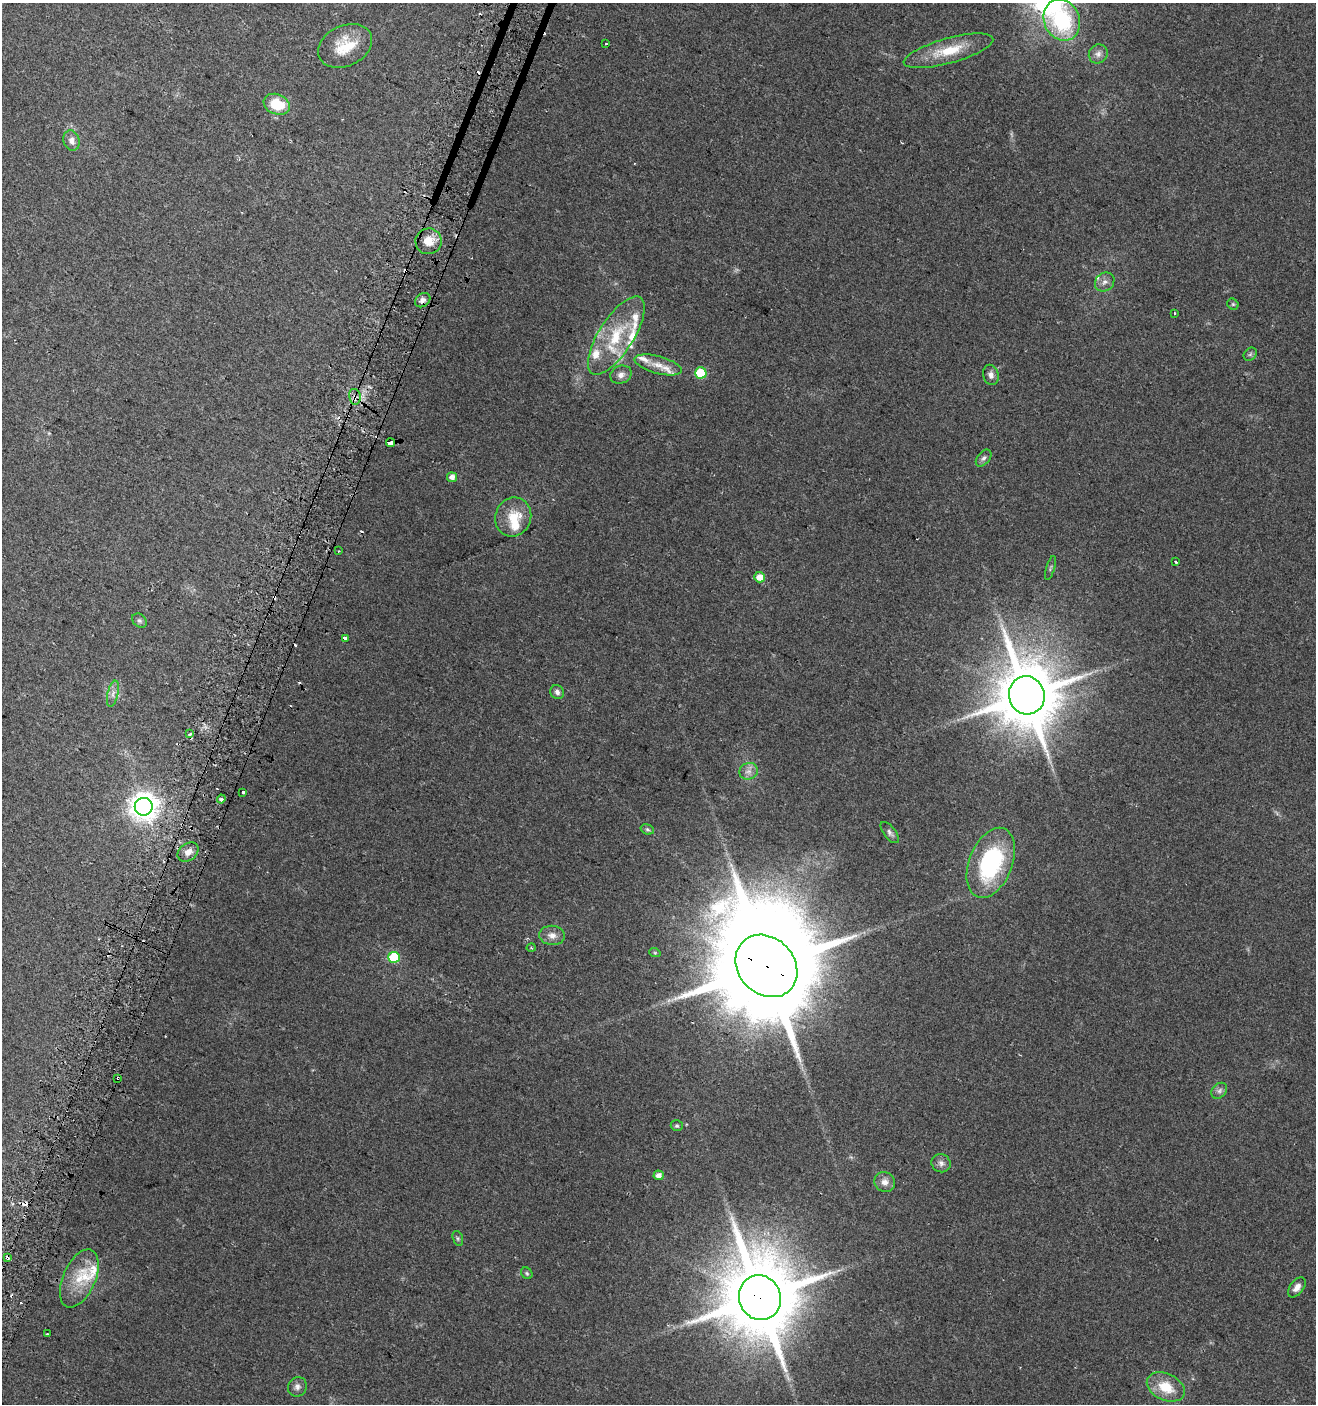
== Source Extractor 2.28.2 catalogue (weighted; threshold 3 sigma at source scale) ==
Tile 7 of 4 x 4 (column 3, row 2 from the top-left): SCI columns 2933-4246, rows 2820-4221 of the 5798 x 5644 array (HDU 1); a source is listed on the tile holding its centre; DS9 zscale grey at full resolution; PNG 1318 x 1406 px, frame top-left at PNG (2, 3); each listed source drawn as its Kron ellipse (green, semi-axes under 4 px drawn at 4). Shown black and unused: <1% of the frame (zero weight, under 2 of 3 exposures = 2% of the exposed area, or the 3 px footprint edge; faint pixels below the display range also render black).
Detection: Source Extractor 2.28.2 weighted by HDU 2 'WHT'; one run over the whole footprint, this tile lists its part. Background 0.0612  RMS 0.0087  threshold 0.0392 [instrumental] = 3 sigma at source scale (4.5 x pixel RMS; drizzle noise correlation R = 1.50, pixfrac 1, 0.0396/0.0396 arcsec/px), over >= 5 px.
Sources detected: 86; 1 too faint to see at this stretch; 12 cosmic-ray / hot-pixel residue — neither listed nor drawn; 12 inside a brighter listed object's ellipse — not listed separately; the other 61 listed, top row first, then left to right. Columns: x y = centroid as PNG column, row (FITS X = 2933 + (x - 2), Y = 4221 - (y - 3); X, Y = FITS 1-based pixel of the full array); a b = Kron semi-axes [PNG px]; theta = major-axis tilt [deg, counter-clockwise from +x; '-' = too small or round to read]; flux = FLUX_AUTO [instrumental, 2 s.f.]
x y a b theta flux
1062 20 21 17 -66 73
606 44 3 2 - 0.94
345 46 28 20 25 26
948 51 46 12 15 27
1098 54 10 9 - 4.4
277 104 13 10 -22 26
72 140 10 8 -73 5.6
428 241 13 13 - 11
1105 282 10 8 40 4.4
423 300 8 6 38 3.5
1233 304 6 5 - 1.2
1175 313 2 2 - 1.1
616 335 45 17 58 46
1250 354 7 5 45 1.7
658 365 24 8 -15 10
701 373 6 5 - 30
621 375 11 8 25 4.6
991 375 10 8 -75 4.3
355 397 8 6 -78 4.5
390 443 4 3 - 130
984 458 10 6 51 2.7
452 477 5 5 - 5.1
513 517 20 17 68 19
338 551 3 2 - 0.61
1176 562 3 3 - 2.9
1050 568 12 2 73 1.1
760 577 5 5 - 9.7
139 621 8 6 -42 2.1
345 638 3 3 - 66
557 692 7 6 - 2.9
113 694 13 5 77 4
1027 695 19 18 - 6100
190 734 3 3 - 16
749 771 9 8 - 4.8
243 792 3 3 - 2.9
221 799 4 4 - 3.6
144 807 9 9 - 920
647 829 7 5 -17 1.6
890 833 13 6 -51 2.9
188 852 11 8 38 6.8
991 863 37 21 68 100
552 935 12 9 -6 6.4
531 948 4 3 - 0.8
655 953 6 3 -19 0.92
394 957 5 5 - 53
766 966 34 28 -46 24000
118 1078 3 3 - 2.3
1219 1091 9 6 46 3
677 1126 6 5 - 1.5
941 1163 10 9 - 3.8
659 1175 5 5 - 4.7
885 1182 10 9 - 5.8
458 1238 8 5 -71 1.6
7 1258 4 3 - 4.7
527 1273 6 5 - 1.4
79 1278 31 16 66 24
1297 1287 11 6 52 5.1
760 1298 23 21 -70 9700
47 1334 3 3 - 1.4
297 1387 10 9 - 3.9
1166 1387 20 13 -24 22
Overlapping masked pixels (flux is a lower limit): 7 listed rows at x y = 428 241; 355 397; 390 443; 766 966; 118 1078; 7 1258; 760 1298